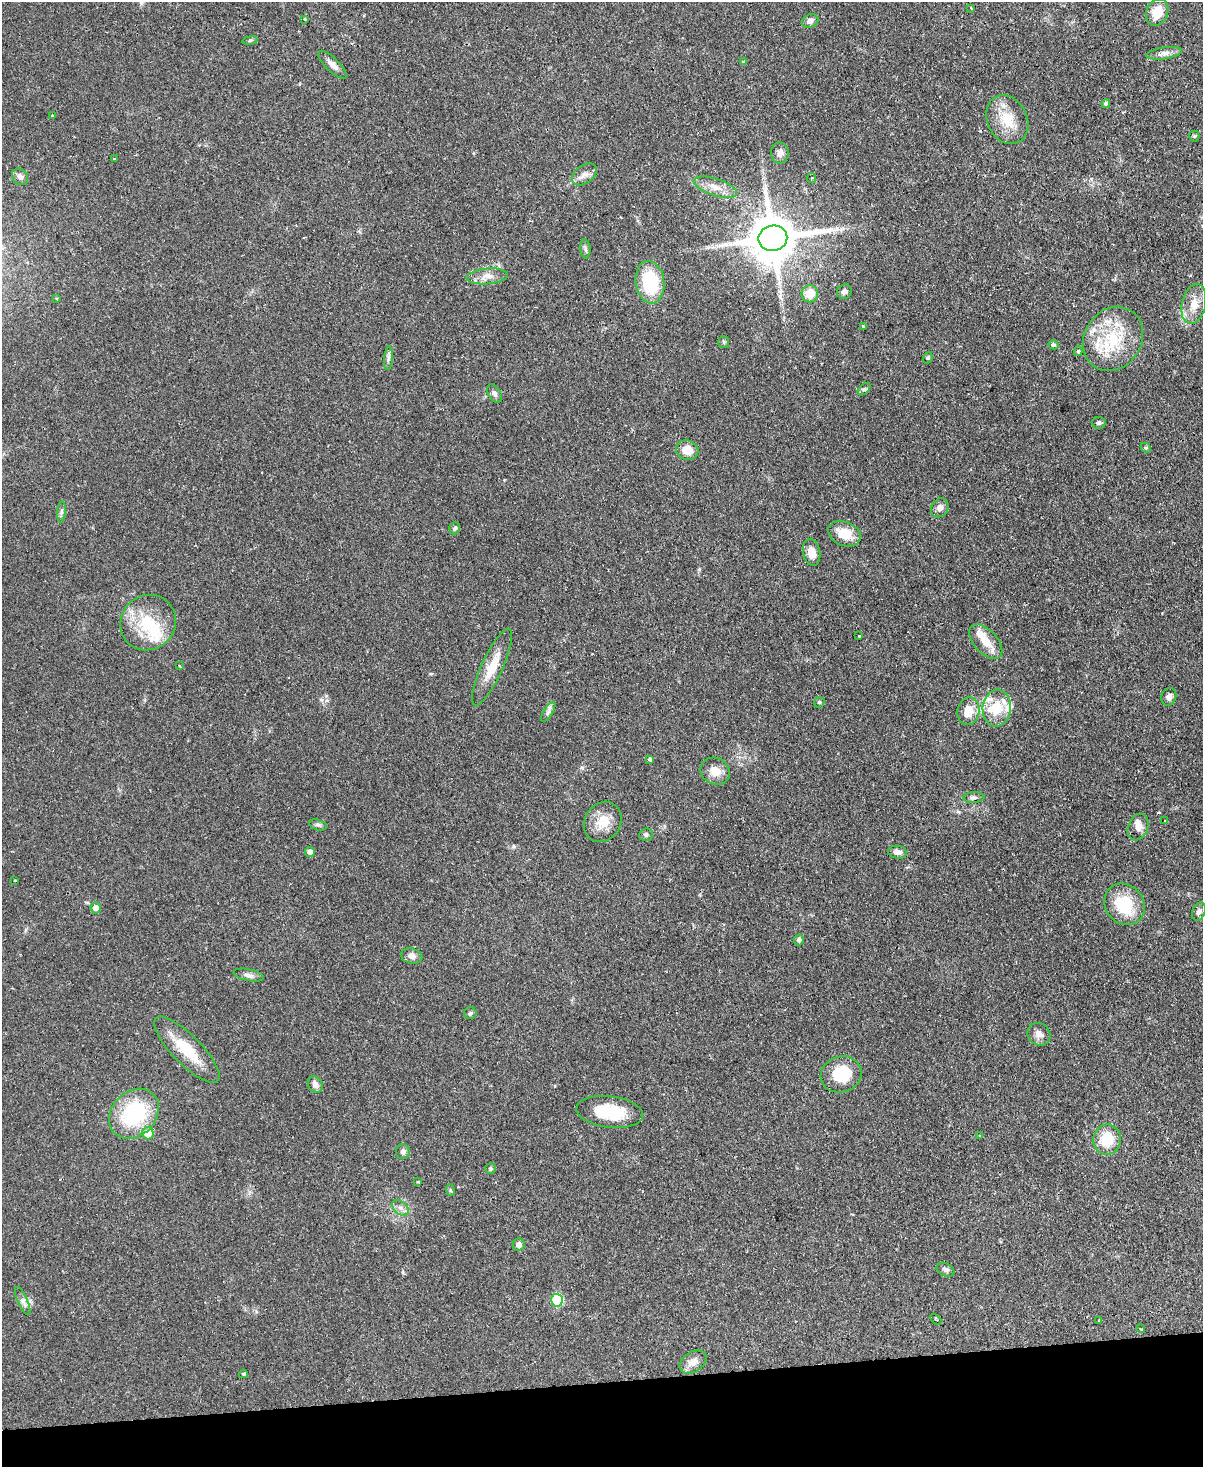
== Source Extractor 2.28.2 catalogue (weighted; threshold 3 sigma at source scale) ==
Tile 10 of 4 x 3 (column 2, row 3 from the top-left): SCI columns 1259-2459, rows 263-1727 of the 4919 x 4807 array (HDU 1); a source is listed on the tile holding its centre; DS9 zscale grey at full resolution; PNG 1205 x 1469 px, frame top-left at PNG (2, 2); each listed source drawn as its Kron ellipse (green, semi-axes under 4 px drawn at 4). Shown black and unused: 6% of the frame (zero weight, under 2 of 3 exposures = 3% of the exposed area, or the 3 px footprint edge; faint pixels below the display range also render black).
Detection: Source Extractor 2.28.2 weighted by HDU 2 'WHT'; one run over the whole footprint, this tile lists its part. Background 0.102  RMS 0.0067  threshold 0.03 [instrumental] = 3 sigma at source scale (4.5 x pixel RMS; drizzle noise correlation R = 1.50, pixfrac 1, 0.05/0.05 arcsec/px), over >= 5 px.
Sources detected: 104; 1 inside a brighter object's white glare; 1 cosmic-ray / hot-pixel residue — neither listed nor drawn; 8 inside a brighter listed object's ellipse — not listed separately; the other 94 listed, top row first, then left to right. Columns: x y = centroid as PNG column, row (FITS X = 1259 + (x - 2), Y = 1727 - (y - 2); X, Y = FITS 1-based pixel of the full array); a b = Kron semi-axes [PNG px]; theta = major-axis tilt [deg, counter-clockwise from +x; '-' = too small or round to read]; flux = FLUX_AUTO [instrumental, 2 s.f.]
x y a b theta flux
971 8 4 2 - 0.51
1157 12 14 10 66 11
305 19 4 3 - 0.98
810 21 8 6 27 3.2
250 40 8 4 9 0.9
1164 53 18 6 8 3.8
744 62 4 3 - 1.4
332 65 19 6 -44 4.5
1106 104 4 4 - 1.1
52 115 4 2 - 0.58
1007 120 25 20 -63 18
1194 136 5 5 - 0.83
780 153 10 9 - 3.9
114 159 3 3 - 1.3
584 174 14 9 37 3.9
20 177 9 7 -49 2.6
812 178 5 3 - 0.73
715 187 22 8 -18 7.6
773 238 14 12 10 3200
585 249 9 5 -85 1.6
487 276 20 8 5 6.1
650 282 21 14 -83 35
844 292 7 7 - 2.5
810 294 8 8 - 11
57 299 3 3 - 0.83
1194 304 20 12 77 9.7
863 326 3 3 - 1
1113 339 33 28 58 36
724 342 6 5 - 0.98
1053 345 5 4 - 1.1
1078 351 4 4 - 1.3
388 358 12 4 85 2
928 358 6 4 69 0.96
864 389 8 4 44 1.2
494 394 10 6 -61 2
1099 423 7 6 - 1.4
1146 448 5 4 - 0.8
687 450 11 9 -21 8.7
940 508 10 8 58 3.7
61 512 10 4 85 1.6
455 528 6 5 - 1.6
844 534 17 12 -23 13
812 552 14 8 -78 6.7
148 623 28 27 - 30
859 636 3 3 - 0.85
986 642 21 11 -47 10
179 665 3 3 - 1.5
492 667 42 10 66 15
1169 697 9 7 69 2.6
819 702 5 4 - 0.86
997 708 18 14 85 17
968 711 14 11 79 10
548 712 11 4 58 1.8
650 759 4 3 - 1.2
715 771 15 13 -27 7.4
974 797 10 5 2 1.7
1165 821 4 3 - 0.78
603 822 21 18 58 12
318 825 9 5 -15 1.5
1138 827 14 10 68 5.1
646 835 7 6 - 1.5
310 852 5 4 - 3.3
897 852 9 6 -7 3.4
15 880 3 3 - 2
1124 904 22 19 -49 29
96 908 5 5 - 4
1199 912 9 6 66 2.4
799 940 5 4 - 1.8
411 956 11 7 -13 3.4
249 975 15 6 -11 2.8
470 1013 6 6 - 1.2
1039 1034 12 10 -46 4.1
187 1050 44 14 -45 22
841 1074 21 18 19 24
315 1084 9 7 -58 3
610 1112 33 15 -7 25
134 1114 27 22 45 52
148 1133 6 6 - 13
979 1136 3 3 - 0.88
1107 1140 15 14 - 18
403 1152 7 7 - 1.8
491 1169 5 5 - 0.91
418 1182 3 2 - 0.53
450 1190 6 3 -71 0.82
400 1208 9 6 -40 2.7
519 1245 6 6 - 2.9
945 1270 9 6 -27 2
557 1300 6 5 - 55
23 1301 15 5 -66 2.8
936 1319 6 2 -44 0.65
1099 1321 3 3 - 0.61
1141 1329 4 3 - 0.62
693 1362 14 10 34 5.7
243 1374 4 3 - 1.1
Unlisted compact peaks at least as high as the median listed source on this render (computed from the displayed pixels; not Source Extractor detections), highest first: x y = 699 569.